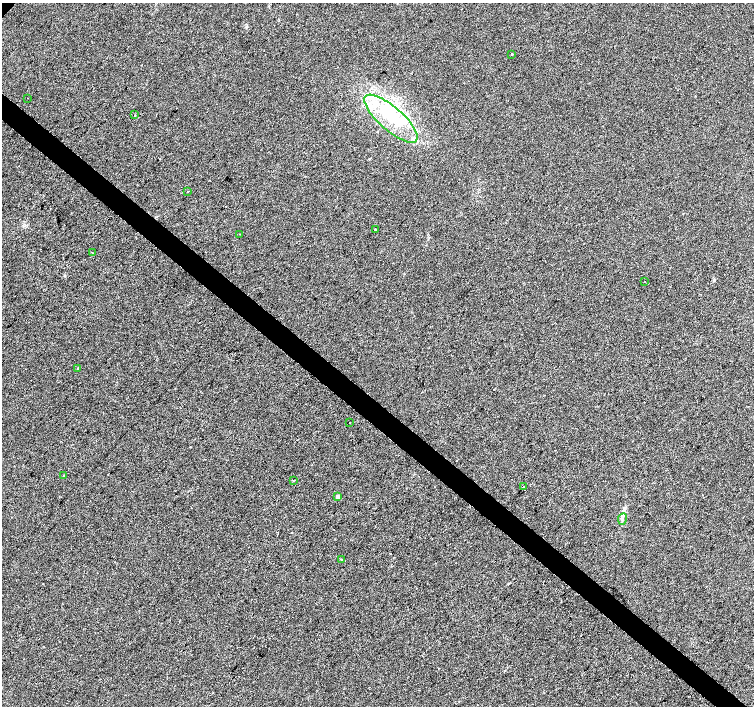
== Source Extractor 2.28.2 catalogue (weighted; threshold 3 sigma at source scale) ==
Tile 6 of 4 x 4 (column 2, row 2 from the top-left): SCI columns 1509-3011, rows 3048-4454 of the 6016 x 6029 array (HDU 1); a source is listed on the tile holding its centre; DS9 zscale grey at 2 x 2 block average (1 PNG px = mean of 2 x 2 image px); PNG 756 x 708 px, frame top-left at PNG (2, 3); each listed source drawn as its Kron ellipse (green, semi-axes under 4 px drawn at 4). Shown black and unused: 4% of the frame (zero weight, under 2 of 3 exposures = <1% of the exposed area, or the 3 px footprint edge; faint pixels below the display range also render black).
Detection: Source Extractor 2.28.2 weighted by HDU 2 'WHT'; one run over the whole footprint, this tile lists its part. Background 0.0066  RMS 0.0079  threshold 0.0355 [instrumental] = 3 sigma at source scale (4.5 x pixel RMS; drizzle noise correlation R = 1.50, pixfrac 1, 0.0396/0.0396 arcsec/px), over >= 5 px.
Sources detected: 20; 1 inside a brighter object's white glare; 1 cosmic-ray / hot-pixel residue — neither listed nor drawn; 1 inside a brighter listed object's ellipse — not listed separately; the other 17 listed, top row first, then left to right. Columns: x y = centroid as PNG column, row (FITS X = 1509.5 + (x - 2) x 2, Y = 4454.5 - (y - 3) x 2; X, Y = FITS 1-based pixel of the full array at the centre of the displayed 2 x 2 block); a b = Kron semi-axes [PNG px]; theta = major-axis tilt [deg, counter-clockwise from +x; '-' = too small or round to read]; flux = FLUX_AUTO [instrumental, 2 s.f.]
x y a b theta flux
512 54 2 2 - 13
28 98 2 2 - 0.82
135 115 2 2 - 2.4
391 119 34 11 -41 83
188 191 2 2 - 35
375 230 2 2 - 2
240 234 2 2 - 1.1
92 253 2 2 - 3.1
645 281 2 2 - 0.55
77 368 3 2 - 0.93
350 422 2 2 - 1.5
63 475 2 2 - 0.83
293 480 2 2 - 2.7
523 487 2 2 - 0.91
338 497 3 2 - 14
622 519 6 2 81 2.8
342 559 2 2 - 3.4
Diffuse or blended objects may show on this block-average render without a row.